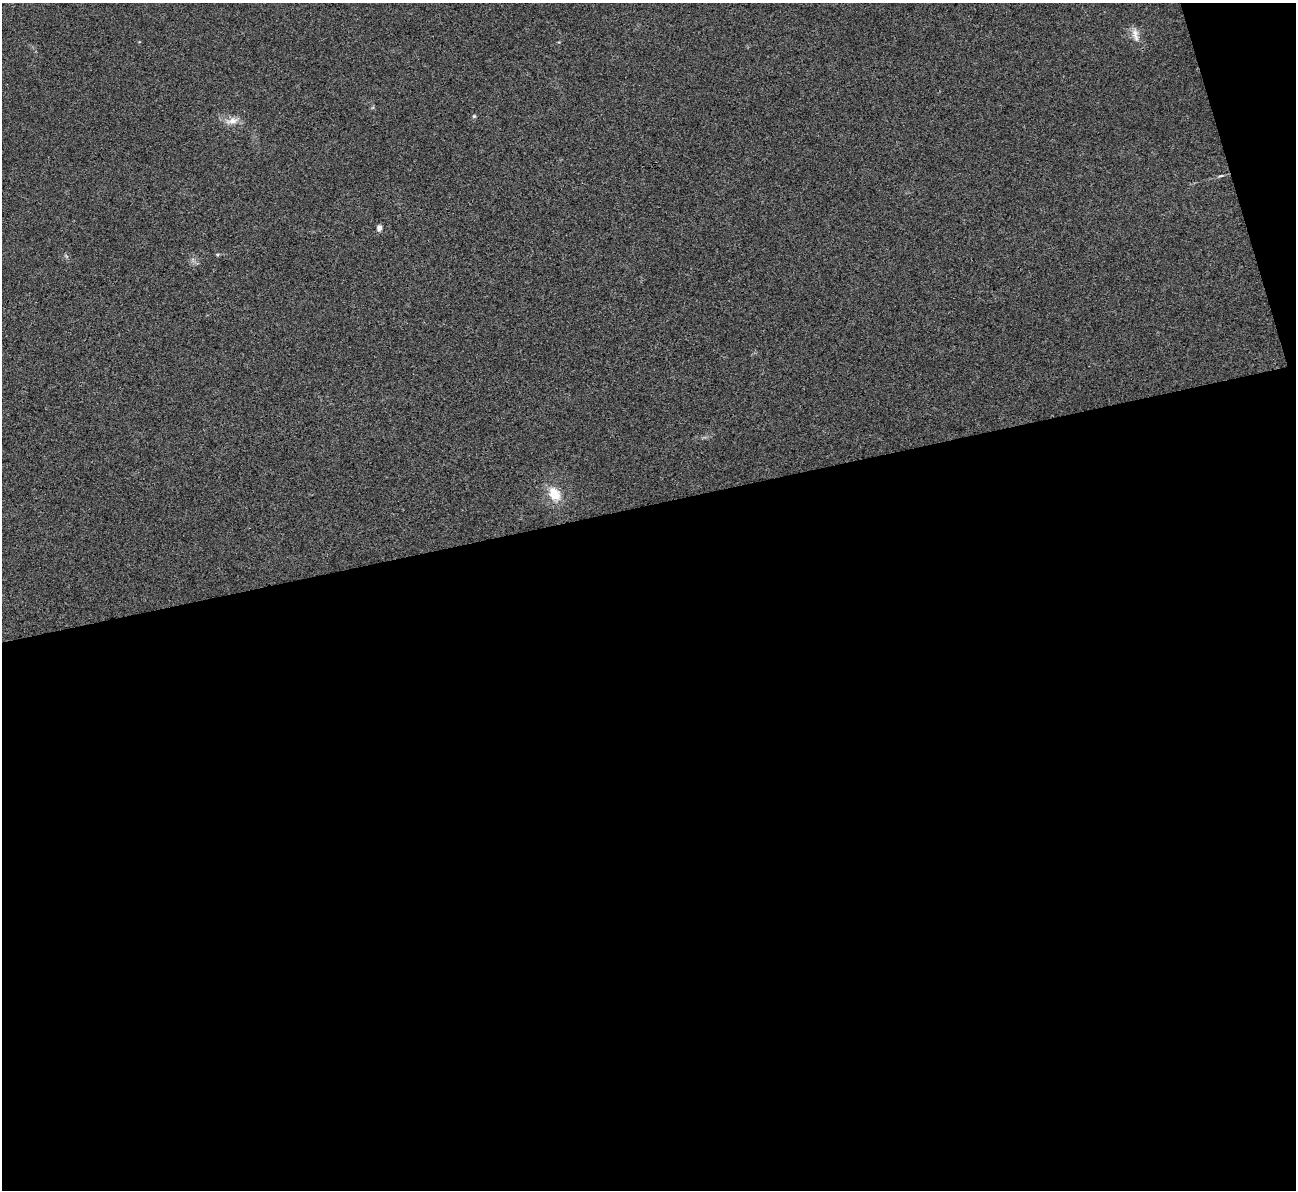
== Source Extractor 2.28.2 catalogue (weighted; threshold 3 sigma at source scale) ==
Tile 16 of 4 x 4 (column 4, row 4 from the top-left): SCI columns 3886-5179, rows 267-1454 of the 5180 x 5164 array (HDU 1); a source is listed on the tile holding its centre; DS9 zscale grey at full resolution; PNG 1298 x 1192 px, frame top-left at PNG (2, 3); no overlay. Shown black and unused: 59% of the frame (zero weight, under 3 of 4 exposures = <1% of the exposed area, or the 3 px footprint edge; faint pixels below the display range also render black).
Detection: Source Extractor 2.28.2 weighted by HDU 2 'WHT'; one run over the whole footprint, this tile lists its part. Background 0.0653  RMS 0.005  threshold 0.0223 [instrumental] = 3 sigma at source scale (4.5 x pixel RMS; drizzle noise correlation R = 1.50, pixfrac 1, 0.05/0.05 arcsec/px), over >= 5 px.
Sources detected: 7; all 7 listed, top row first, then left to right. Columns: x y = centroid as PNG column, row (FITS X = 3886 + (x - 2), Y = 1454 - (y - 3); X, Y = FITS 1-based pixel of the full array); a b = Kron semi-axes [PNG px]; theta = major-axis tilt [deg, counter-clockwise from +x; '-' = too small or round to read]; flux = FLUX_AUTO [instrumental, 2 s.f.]
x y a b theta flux
1135 35 21 8 -77 3.8
474 116 5 5 - 0.61
232 121 18 9 15 4.4
1221 176 7 3 9 0.71
379 228 8 6 73 1.8
217 254 6 3 -18 0.54
554 494 14 10 -57 10